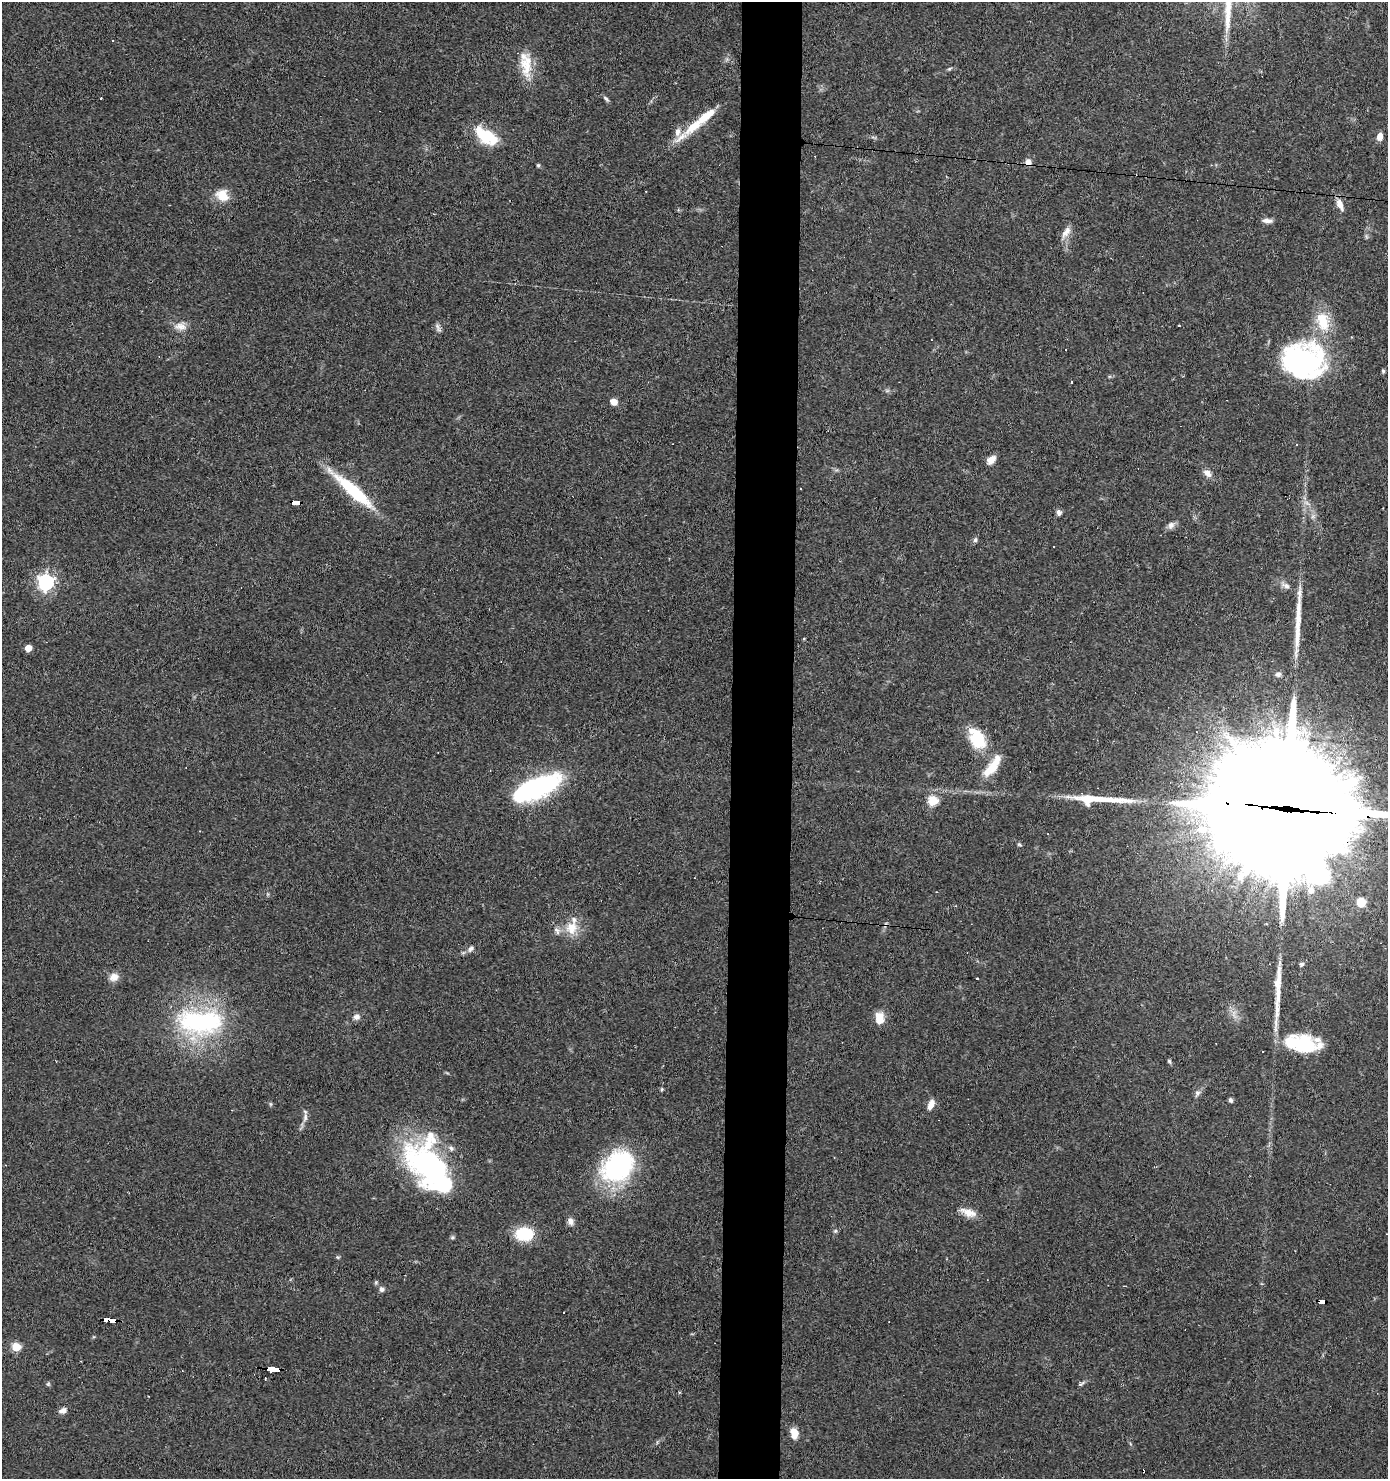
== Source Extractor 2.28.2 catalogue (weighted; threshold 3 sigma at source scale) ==
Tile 5 of 3 x 3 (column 2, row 2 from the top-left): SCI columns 1485-2870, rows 1477-2953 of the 4453 x 4429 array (HDU 1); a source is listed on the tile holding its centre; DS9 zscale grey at full resolution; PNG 1390 x 1481 px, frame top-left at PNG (2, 2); no overlay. Shown black and unused: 4% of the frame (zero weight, under 3 of 4 exposures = <1% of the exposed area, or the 3 px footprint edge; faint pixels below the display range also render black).
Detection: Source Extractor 2.28.2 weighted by HDU 2 'WHT'; one run over the whole footprint, this tile lists its part. Background 0.0606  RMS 0.0051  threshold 0.0229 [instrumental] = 3 sigma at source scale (4.5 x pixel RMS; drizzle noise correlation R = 1.50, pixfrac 1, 0.05/0.05 arcsec/px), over >= 5 px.
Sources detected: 107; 3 inside a brighter object's white glare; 12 cosmic-ray / hot-pixel residue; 3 long thin detections or spike segments (spike, bleed or trail) — not listed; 10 inside a brighter listed object's ellipse — not listed separately; the other 79 listed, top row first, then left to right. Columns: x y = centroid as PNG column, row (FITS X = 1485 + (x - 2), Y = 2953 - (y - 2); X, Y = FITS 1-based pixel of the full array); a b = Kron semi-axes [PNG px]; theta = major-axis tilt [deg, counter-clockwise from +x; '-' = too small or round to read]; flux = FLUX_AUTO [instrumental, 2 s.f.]
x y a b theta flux
526 65 35 14 -89 12
949 69 7 4 31 0.74
101 98 3 2 - 0.32
606 99 9 5 -47 1.1
694 126 34 12 37 13
486 135 31 16 -43 18
1380 137 9 6 80 3.3
1028 162 8 7 - 2.5
538 165 5 5 - 0.65
222 195 16 13 -40 8.3
1340 204 16 7 -66 4
1267 221 13 5 -6 2.4
1066 232 17 8 53 3.8
1366 236 7 4 -72 0.82
1323 321 30 18 -73 17
180 326 18 10 -3 4.5
1179 326 3 2 - 0.61
438 328 13 5 -65 1.5
1305 361 50 36 -16 87
1383 371 5 4 - 0.74
613 402 7 6 - 4.4
1297 445 3 3 - 0.49
991 460 11 7 43 3.7
1207 473 11 7 -41 3.1
800 489 3 2 - 0.6
355 492 55 15 -41 30
295 503 9 4 -9 200
1306 503 10 4 -35 1.6
1059 513 7 6 - 1.8
1313 516 7 4 71 1.2
1171 525 11 8 61 2.3
975 540 7 5 75 1.1
46 582 7 6 - 160
1286 585 14 7 -27 2.8
804 639 3 3 - 0.46
28 648 5 5 - 9.1
1278 674 7 7 - 1.7
978 739 23 17 -69 18
992 766 34 10 55 13
535 788 48 18 23 77
1090 799 60 12 -3 20
933 801 5 5 - 34
1290 809 82 35 -6 34000
1019 844 6 4 -18 0.63
1361 902 11 11 - 6.6
572 928 19 17 71 9.5
471 948 10 6 53 1.7
1302 964 5 4 - 1.1
114 977 12 10 23 3.9
977 979 3 3 - 0.91
356 1017 9 7 9 2.1
879 1018 14 9 -86 6.8
200 1022 60 30 -2 74
1302 1043 38 18 -6 33
1169 1061 6 5 - 0.78
662 1089 5 4 - 0.62
1197 1093 8 7 - 1.7
1231 1100 6 5 - 1.2
270 1104 6 4 -90 0.63
931 1105 12 6 65 4
305 1117 12 6 76 2.2
618 1166 34 26 44 77
431 1167 58 34 -33 99
968 1212 22 9 -19 5.6
571 1221 11 7 -79 2
835 1231 6 5 - 0.82
524 1234 16 12 -1 23
337 1257 6 4 -12 0.66
382 1289 8 7 - 1.6
1322 1302 6 4 -3 55
110 1320 12 4 -6 120
16 1347 5 5 - 23
274 1370 12 3 -6 180
48 1384 6 4 44 0.72
1081 1384 9 4 24 1
148 1396 2 2 - 0.36
63 1411 10 7 20 2.2
794 1433 13 9 -80 5.2
1143 1471 4 3 - 11
Overlapping masked pixels (flux is a lower limit): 7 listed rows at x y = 1028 162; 295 503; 1290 809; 1322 1302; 110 1320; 274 1370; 1143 1471
Isophote crosses this tile's border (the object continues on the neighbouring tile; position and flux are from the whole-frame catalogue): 1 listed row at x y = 1290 809